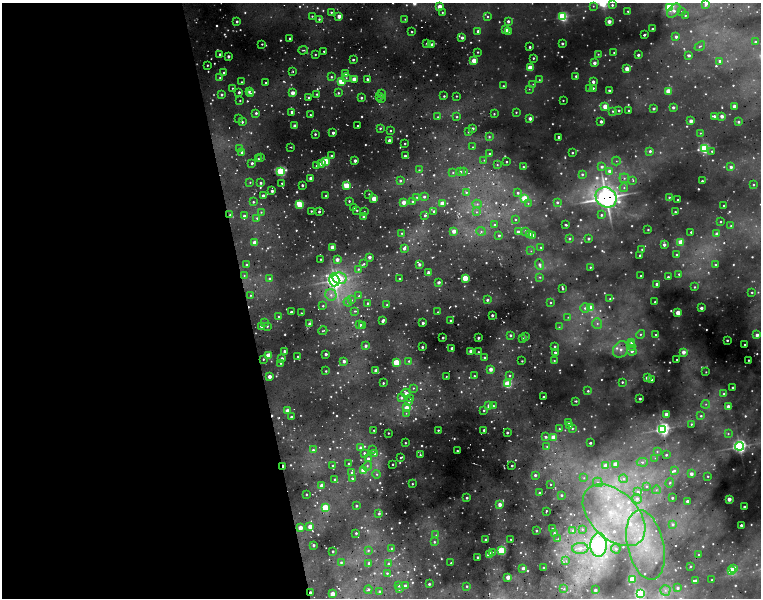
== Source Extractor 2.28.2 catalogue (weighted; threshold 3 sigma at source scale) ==
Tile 9 of 4 x 4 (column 1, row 3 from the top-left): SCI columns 1-1517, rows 1323-2513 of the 6624 x 5249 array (HDU 1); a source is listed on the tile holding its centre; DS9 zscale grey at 2 x 2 block average (1 PNG px = mean of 2 x 2 image px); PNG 763 x 600 px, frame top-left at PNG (2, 3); each listed source drawn as its Kron ellipse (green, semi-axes under 4 px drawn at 4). Shown black and unused: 32% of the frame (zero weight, under 2 of 5 exposures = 10% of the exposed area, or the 3 px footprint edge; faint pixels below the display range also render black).
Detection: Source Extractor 2.28.2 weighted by HDU 2 'WHT'; one run over the whole footprint, this tile lists its part. Background 0.17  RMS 0.017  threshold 0.0756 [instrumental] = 3 sigma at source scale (4.5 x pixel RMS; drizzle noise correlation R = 1.50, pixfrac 1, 0.05/0.05 arcsec/px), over >= 5 px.
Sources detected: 1172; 258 too faint to see at this stretch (2 x 2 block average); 14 cosmic-ray / hot-pixel residue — neither listed nor drawn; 3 coinciding with a brighter row at this scale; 32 inside a brighter listed object's ellipse — not listed separately; of the other 865, all 500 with FLUX_AUTO >= 6.25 (the completeness limit of this list) listed and drawn (365 fainter detections not listed), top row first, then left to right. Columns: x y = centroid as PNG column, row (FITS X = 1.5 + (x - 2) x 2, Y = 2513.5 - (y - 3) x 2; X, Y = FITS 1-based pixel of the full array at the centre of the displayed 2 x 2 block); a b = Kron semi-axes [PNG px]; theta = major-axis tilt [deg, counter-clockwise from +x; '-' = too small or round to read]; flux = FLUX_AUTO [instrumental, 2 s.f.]
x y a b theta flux
706 4 3 3 - 29
612 5 3 3 - 17
593 6 4 4 - 8.8
440 7 3 2 - 130
670 7 4 3 - 880
628 11 2 2 - 7.3
674 11 8 5 50 34
682 11 4 3 - 9.3
331 12 3 2 - 8.8
442 12 3 3 - 6.7
685 15 3 3 - 6.9
312 16 2 2 - 6.6
339 16 2 2 - 76
488 17 3 3 - 9.4
563 17 3 3 - 940
319 19 3 2 - 12
405 19 3 2 - 7.2
237 21 2 2 - 16
508 21 2 2 - 27
609 21 2 2 - 91
506 29 3 2 - 81
652 29 2 2 - 28
478 31 2 2 - 29
508 31 3 3 - 11
412 32 2 2 - 8.2
644 35 2 2 - 16
676 37 3 2 - 26
290 38 2 2 - 12
462 38 2 2 - 30
755 42 2 2 - 14
427 43 2 2 - 6.4
562 43 2 2 - 20
262 44 2 2 - 7.2
432 44 3 2 - 24
700 46 6 3 38 8.4
530 47 2 2 - 17
303 50 5 2 - 9.5
324 51 2 2 - 9.2
478 52 2 2 - 7.2
614 53 2 2 - 6.3
220 54 2 2 - 16
598 54 4 3 - 9.8
315 55 2 2 - 7.4
638 55 2 2 - 23
689 55 3 3 - 22
228 56 2 2 - 29
533 58 2 2 - 10
353 60 2 2 - 13
474 61 3 3 - 150
720 61 2 2 - 25
594 63 2 2 - 49
207 65 2 2 - 9.7
530 68 3 3 - 210
627 69 3 2 - 140
293 71 3 2 - 6.8
224 73 2 2 - 17
346 74 3 2 - 87
576 76 2 2 - 13
331 77 3 3 - 11
220 78 3 3 - 6.7
346 78 4 3 - 11
354 79 3 2 - 120
367 79 2 2 - 20
539 80 3 3 - 7.1
241 82 2 2 - 8.9
341 82 3 3 - 260
593 82 3 2 - 30
266 83 2 2 - 6.4
533 84 4 3 - 7.4
503 86 2 2 - 11
232 88 2 2 - 6.4
593 88 3 2 - 12
529 89 4 3 - 6.7
590 89 3 2 - 41
609 90 3 2 - 14
249 91 3 2 - 13
668 91 3 3 - 140
239 92 2 2 - 19
293 93 3 2 - 93
338 93 3 3 - 11
251 94 3 2 - 13
317 94 2 2 - 10
381 94 3 2 - 8.8
222 95 2 2 - 17
444 96 2 2 - 9.2
456 96 2 2 - 7.2
309 97 3 2 - 11
380 97 3 2 - 9.9
361 98 2 2 - 14
381 99 3 2 - 6.6
563 100 2 2 - 7
240 101 2 2 - 6.5
605 106 3 3 - 130
734 106 2 2 - 53
673 107 2 2 - 29
653 109 2 2 - 22
619 110 3 2 - 13
629 110 2 2 - 12
613 111 3 3 - 11
292 112 2 2 - 28
516 112 3 2 - 7.4
256 113 2 2 - 18
494 114 3 2 - 7
310 115 2 2 - 7.3
714 116 3 2 - 20
722 116 2 2 - 64
438 117 3 3 - 7.2
457 117 3 3 - 9.5
239 118 2 2 - 10
530 118 3 2 - 51
601 121 2 2 - 32
691 121 2 2 - 73
242 122 2 2 - 11
738 122 3 3 - 18
295 126 2 2 - 93
358 126 2 2 - 11
380 128 3 3 - 11
473 128 2 2 - 31
390 131 2 2 - 7.9
468 132 2 2 - 12
333 133 2 2 - 25
700 133 3 3 - 7.1
315 134 2 2 - 13
489 137 4 4 - 9.9
559 137 3 2 - 14
389 141 2 2 - 78
405 143 2 2 - 9
291 147 3 2 - 6.5
473 147 3 3 - 8
240 148 4 3 - 8.5
704 149 4 3 - 1000
650 151 3 3 - 20
712 151 2 2 - 13
242 152 3 3 - 22
572 153 2 2 - 11
490 154 2 2 - 14
331 156 3 3 - 14
405 156 2 2 - 25
261 158 2 2 - 10
258 159 2 2 - 8.1
484 160 3 3 - 6.8
325 161 3 3 - 370
355 161 2 2 - 35
616 161 4 4 - 9.6
506 162 2 2 - 9.5
252 163 3 2 - 20
321 164 3 3 - 35
497 165 3 2 - 6.3
316 166 3 3 - 7.8
523 167 3 3 - 8.3
602 167 4 4 - 27
731 167 3 3 - 28
419 170 3 3 - 7.3
281 171 3 3 - 970
460 171 3 3 - 18
609 171 3 3 - 59
464 172 4 4 - 11
453 173 4 3 - 7.8
582 174 3 3 - 15
311 178 2 2 - 55
624 178 5 5 - 17
633 180 4 3 - 6.7
400 181 3 3 - 15
702 181 2 2 - 16
250 182 3 2 - 6.3
261 183 3 2 - 17
282 183 2 2 - 7
302 185 2 2 - 20
346 185 3 3 - 250
753 185 2 2 - 8.9
624 188 4 4 - 12
272 191 2 2 - 27
466 192 4 4 - 11
518 193 3 3 - 17
369 194 2 2 - 7.5
263 196 2 2 - 41
326 196 2 2 - 14
417 197 4 3 - 8.1
424 197 3 3 - 18
606 197 11 9 -40 5700
669 197 3 2 - 9.6
374 198 3 3 - 160
525 199 3 3 - 350
678 200 2 2 - 12
349 201 3 2 - 9.4
253 202 3 3 - 9.5
404 202 3 2 - 79
413 202 3 3 - 17
557 202 3 3 - 16
442 203 3 3 - 110
528 203 4 3 - 7.2
300 204 4 3 - 400
477 204 4 4 - 15
724 206 2 2 - 9.7
354 207 2 2 - 8
357 210 2 2 - 8.9
311 211 2 2 - 8.8
434 211 2 2 - 17
261 212 4 3 - 8.2
319 212 2 2 - 16
364 212 2 2 - 8.2
476 212 4 4 - 11
675 212 3 2 - 8.3
230 215 3 3 - 9.8
425 215 2 2 - 17
601 215 3 3 - 14
244 216 3 3 - 17
364 216 2 2 - 32
257 218 4 3 - 13
515 220 3 3 - 7.1
720 222 2 2 - 6.4
494 225 3 3 - 10
566 225 3 2 - 11
731 226 3 3 - 6.5
648 230 2 2 - 7.7
454 231 2 2 - 75
481 231 5 4 - 16
525 231 3 3 - 13
518 232 3 3 - 42
691 232 2 2 - 11
402 233 3 3 - 7.8
529 234 3 3 - 110
717 234 2 2 - 61
499 235 2 2 - 13
533 235 3 3 - 15
569 238 3 3 - 13
588 239 2 2 - 23
681 242 3 3 - 180
255 243 3 2 - 120
664 245 2 2 - 39
333 247 3 3 - 130
541 247 3 2 - 8
404 248 4 3 - 29
642 249 3 2 - 11
531 251 4 3 - 6.5
640 255 2 2 - 13
677 255 2 2 - 13
369 257 2 2 - 42
321 259 2 2 - 7.8
337 259 3 2 - 54
364 264 3 3 - 9
419 264 2 2 - 30
246 265 2 2 - 12
539 265 5 3 - 29
715 265 2 2 - 9.4
590 267 2 2 - 6.3
358 269 4 3 - 13
429 273 3 2 - 84
679 274 3 3 - 10
244 276 3 3 - 6.8
641 276 2 2 - 9.3
540 277 4 4 - 8.5
668 277 2 2 - 11
339 278 7 5 -13 160
465 278 3 3 - 280
270 279 3 3 - 23
399 279 2 2 - 8.7
334 280 6 5 - 3200
439 282 2 2 - 25
657 284 2 2 - 32
695 287 3 2 - 8.6
563 289 2 2 - 7.7
752 292 2 2 - 6.8
251 295 3 2 - 7.4
331 295 6 5 - 32
359 296 3 3 - 12
610 299 3 2 - 7.3
351 300 4 4 - 17
487 300 3 3 - 18
348 302 4 4 - 16
655 302 2 2 - 8.7
367 303 2 2 - 9.1
550 303 2 2 - 6.8
387 305 2 2 - 13
323 306 3 3 - 8
585 308 5 5 - 17
590 308 3 3 - 230
701 308 2 2 - 44
355 311 4 3 - 7.5
291 312 2 2 - 15
438 312 2 2 - 6.9
301 313 2 2 - 6.5
678 313 3 3 - 160
492 315 2 2 - 23
278 316 2 2 - 7.6
568 317 4 3 - 6.7
383 320 3 2 - 34
450 320 2 2 - 12
264 323 3 3 - 6.4
423 323 2 2 - 25
597 323 6 5 - 16
310 324 3 2 - 49
360 325 3 2 - 21
363 325 2 2 - 7.9
262 326 3 2 - 61
267 326 3 3 - 13
559 327 4 3 - 6.5
323 331 4 2 - 6.5
640 334 4 4 - 11
510 335 3 2 - 18
656 335 2 2 - 9.7
757 335 2 2 - 47
525 337 2 2 - 20
443 338 2 2 - 16
478 338 2 2 - 23
522 338 3 2 - 6.5
727 340 2 2 - 14
632 342 3 3 - 46
745 345 2 2 - 16
365 346 3 2 - 25
555 346 2 2 - 14
631 346 4 4 - 12
422 347 2 2 - 17
452 348 2 2 - 30
621 349 9 7 52 44
284 351 2 2 - 34
471 351 2 2 - 63
632 351 4 4 - 27
478 352 2 2 - 9.6
555 352 2 2 - 17
683 352 3 3 - 73
326 354 2 2 - 24
269 356 3 3 - 280
298 356 3 2 - 7.2
484 357 2 2 - 11
282 358 2 2 - 29
263 359 2 2 - 8
677 360 2 2 - 8.1
748 360 2 2 - 10
344 361 3 2 - 32
409 361 3 3 - 11
522 361 2 2 - 6.6
554 361 3 3 - 7.5
396 362 3 3 - 340
281 363 2 2 - 6.3
491 369 3 2 - 66
326 371 3 2 - 8.7
376 371 3 2 - 64
706 372 2 2 - 6.3
510 375 3 3 - 14
269 376 2 2 - 66
446 376 2 2 - 6.9
474 376 2 2 - 6.7
647 378 2 2 - 53
652 379 2 2 - 8
622 382 3 2 - 9
383 383 2 2 - 10
508 384 3 3 - 570
733 387 2 2 - 23
413 388 3 3 - 7.9
588 391 3 3 - 12
406 393 4 3 - 54
724 394 3 3 - 16
401 397 3 3 - 23
543 397 2 2 - 13
410 398 3 3 - 6.4
640 399 2 2 - 24
576 401 3 3 - 9.8
409 402 4 3 - 12
706 404 4 3 - 8
489 406 3 2 - 63
493 406 3 3 - 9.2
728 406 2 2 - 61
406 408 3 3 - 110
484 410 2 2 - 8.7
288 411 3 2 - 110
406 413 3 3 - 6.8
666 414 3 2 - 48
701 416 3 2 - 9.9
291 417 2 2 - 27
568 423 3 3 - 8.8
691 424 3 2 - 8.2
569 426 3 3 - 14
572 428 4 3 - 11
559 429 3 3 - 8.7
663 429 4 4 - 1800
374 430 2 2 - 8.9
438 430 2 2 - 8.4
484 430 2 2 - 16
388 433 2 2 - 6.8
507 433 2 2 - 17
728 434 3 3 - 6.6
546 437 4 3 - 17
553 437 3 3 - 120
405 443 2 2 - 7.6
590 443 2 2 - 15
547 446 4 3 - 11
739 446 4 4 - 2200
361 448 3 2 - 36
313 450 4 3 - 14
373 450 2 2 - 12
457 451 3 2 - 9.3
657 451 4 4 - 7.5
364 453 2 2 - 11
375 454 4 3 - 12
420 455 3 2 - 9.4
666 455 2 2 - 13
401 457 4 2 - 8.1
655 458 4 3 - 6.4
368 459 4 3 - 19
642 462 5 4 - 15
349 464 2 2 - 15
392 464 2 2 - 8.8
615 464 3 3 - 130
283 466 3 2 - 54
332 466 2 2 - 7.8
367 466 5 4 - 12
512 466 2 2 - 13
606 466 3 3 - 91
364 470 3 3 - 310
674 471 4 3 - 17
352 473 3 3 - 15
377 474 4 3 - 10
691 474 2 2 - 51
535 475 3 2 - 18
708 476 2 2 - 8.3
352 478 3 2 - 10
584 478 4 4 - 8.9
335 479 2 2 - 16
624 479 4 4 - 14
598 482 5 4 - 14
670 483 5 4 - 10
412 484 2 2 - 8.1
551 485 2 2 - 6.4
322 486 3 2 - 110
646 486 4 3 - 11
656 490 4 3 - 9
638 492 3 3 - 19
539 493 2 2 - 12
306 494 2 2 - 9.4
561 495 2 2 - 12
467 498 2 2 - 15
672 498 2 2 - 17
637 499 5 4 - 24
729 499 2 2 - 83
688 501 2 2 - 56
500 504 2 2 - 66
356 506 2 2 - 14
325 507 3 3 - 380
744 507 2 2 - 17
546 511 3 2 - 6.8
379 513 3 2 - 14
614 515 37 23 -44 480
673 524 3 3 - 18
741 525 2 2 - 27
310 527 3 2 - 100
300 528 3 2 - 100
552 529 2 2 - 8
582 529 3 3 - 7.1
573 530 4 3 - 17
536 531 2 2 - 14
356 533 2 2 - 11
554 533 2 2 - 13
436 535 4 3 - 7.6
511 539 3 2 - 7.2
558 539 3 3 - 6.5
486 540 2 2 - 38
434 542 3 3 - 14
314 545 2 2 - 19
598 545 12 8 86 2500
646 545 35 18 -77 270
391 548 3 3 - 7.3
580 548 8 5 1 49
616 549 5 4 - 15
368 550 3 3 - 11
333 551 2 2 - 14
501 551 3 3 - 800
492 552 2 2 - 10
490 554 3 3 - 190
699 555 2 2 - 6.9
478 557 2 2 - 18
566 561 4 2 - 6.3
341 562 3 3 - 12
369 563 3 3 - 16
389 563 4 3 - 13
451 563 2 2 - 6.8
690 566 3 2 - 7.7
523 568 2 2 - 29
544 568 2 2 - 21
734 568 3 2 - 69
731 571 3 3 - 420
387 573 3 3 - 8.5
508 577 2 2 - 98
632 579 3 3 - 180
695 580 2 2 - 10
712 580 2 2 - 13
429 584 2 2 - 16
399 585 2 2 - 13
405 586 2 2 - 54
467 586 3 2 - 11
677 588 2 2 - 20
399 589 2 2 - 25
564 589 3 3 - 7
368 590 4 3 - 13
595 590 2 2 - 31
665 590 5 5 - 15
310 592 2 2 - 21
380 592 2 2 - 25
640 593 4 3 - 620
332 594 3 2 - 120
Overlapping masked pixels (flux is a lower limit): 4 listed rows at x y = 606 197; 230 215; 283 466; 310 592
Isophote crosses this tile's border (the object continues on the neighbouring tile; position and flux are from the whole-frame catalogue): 3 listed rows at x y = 706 4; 670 7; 640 593